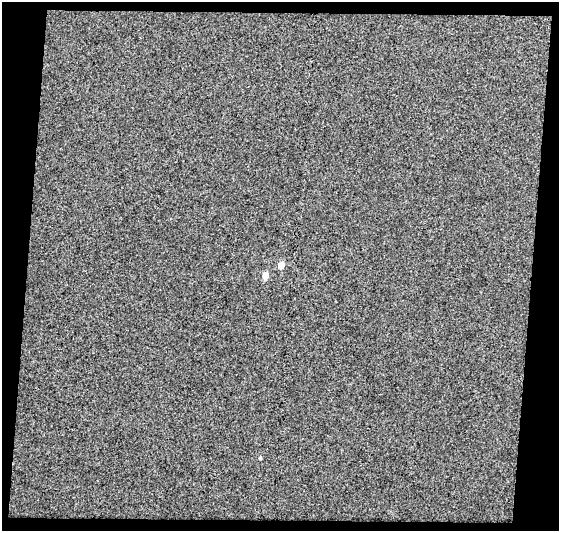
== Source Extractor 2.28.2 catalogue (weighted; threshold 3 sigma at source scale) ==
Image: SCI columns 1-557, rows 28-556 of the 557 x 582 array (HDU 1 of 3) = the unmasked area's bounding box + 8 px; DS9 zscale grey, full resolution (1 PNG px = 1 image px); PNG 561 x 533 px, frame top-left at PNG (2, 2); no overlay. Shown black and unused: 13% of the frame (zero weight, under 3 of 4 exposures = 3% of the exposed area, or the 3 px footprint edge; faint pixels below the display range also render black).
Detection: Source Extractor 2.28.2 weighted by HDU 2 'WHT'. Background 0.0591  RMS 0.12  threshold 0.557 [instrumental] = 3 sigma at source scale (4.5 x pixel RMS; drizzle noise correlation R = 1.50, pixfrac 1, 0.0396/0.0396 arcsec/px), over >= 5 px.
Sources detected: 3; all 3 listed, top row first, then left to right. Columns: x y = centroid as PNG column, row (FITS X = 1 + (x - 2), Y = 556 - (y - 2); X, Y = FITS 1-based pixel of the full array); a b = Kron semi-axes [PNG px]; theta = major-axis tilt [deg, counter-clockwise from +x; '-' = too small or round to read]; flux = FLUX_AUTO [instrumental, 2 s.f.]
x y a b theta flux
281 265 5 5 - 130
265 275 5 5 - 140
260 458 4 3 - 16